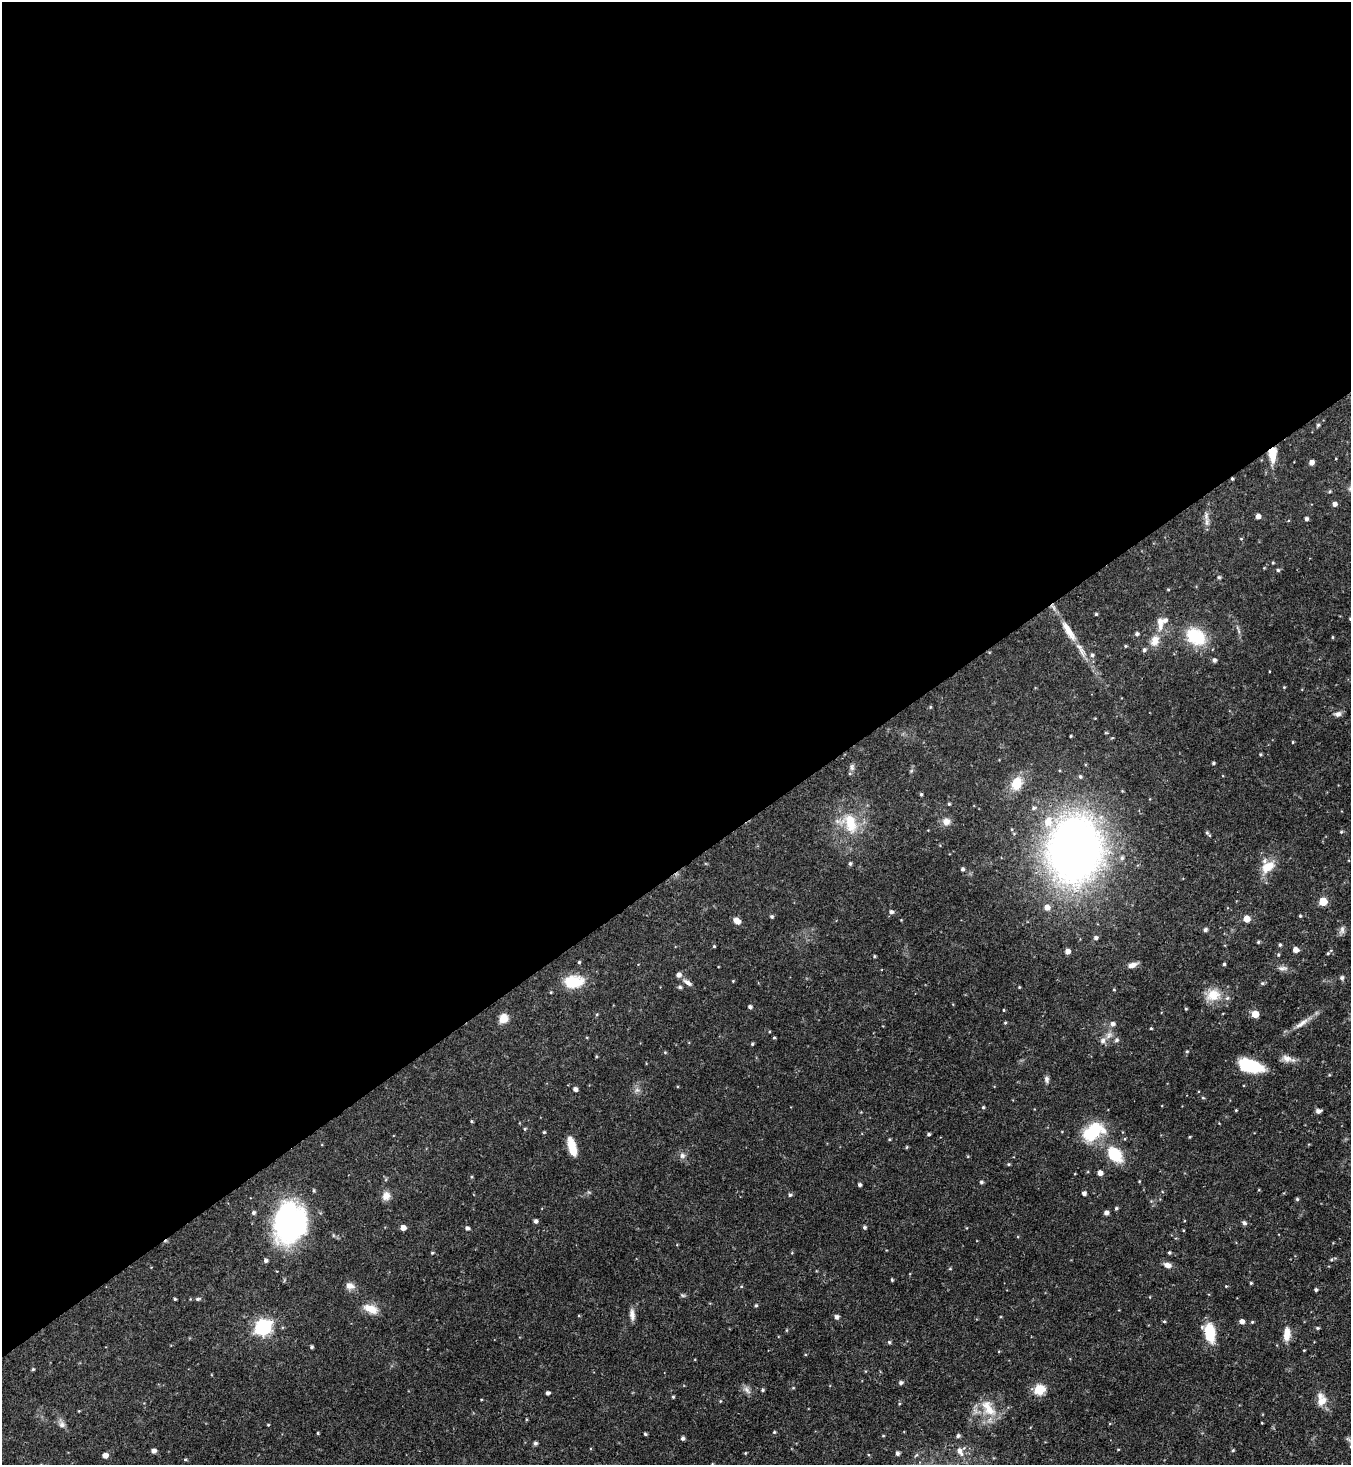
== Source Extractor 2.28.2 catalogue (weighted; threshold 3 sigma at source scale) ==
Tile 2 of 4 x 4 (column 2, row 1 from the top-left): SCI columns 1646-2994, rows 4393-5855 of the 5850 x 5857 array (HDU 1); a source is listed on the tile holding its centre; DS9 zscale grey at full resolution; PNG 1353 x 1467 px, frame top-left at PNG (2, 2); no overlay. Shown black and unused: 60% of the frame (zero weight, under 3 of 4 exposures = <1% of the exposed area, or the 3 px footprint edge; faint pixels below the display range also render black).
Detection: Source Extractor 2.28.2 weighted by HDU 2 'WHT'; one run over the whole footprint, this tile lists its part. Background 0.0622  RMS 0.0035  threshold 0.0157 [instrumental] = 3 sigma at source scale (4.5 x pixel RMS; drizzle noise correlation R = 1.50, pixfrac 1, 0.05/0.05 arcsec/px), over >= 5 px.
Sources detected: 200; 1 cosmic-ray / hot-pixel residue — not listed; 9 inside a brighter listed object's ellipse — not listed separately; the other 190 listed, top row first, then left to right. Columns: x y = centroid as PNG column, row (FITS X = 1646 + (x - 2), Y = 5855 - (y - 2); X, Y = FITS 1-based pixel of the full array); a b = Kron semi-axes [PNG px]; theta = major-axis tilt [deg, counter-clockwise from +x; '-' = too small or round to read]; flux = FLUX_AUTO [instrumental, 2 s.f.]
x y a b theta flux
1318 425 4 4 - 0.54
1272 454 16 9 88 5.9
1311 462 4 4 - 1.9
1330 491 5 4 - 0.47
1334 504 5 4 - 1.3
1206 516 14 4 -87 1.6
1258 516 4 4 - 1.7
1306 519 4 4 - 0.82
1241 539 5 3 - 0.27
1278 570 4 4 - 0.51
1219 577 5 4 - 0.49
1168 589 5 3 - 0.31
1096 614 4 4 - 0.46
1350 619 4 4 - 0.43
1160 622 20 8 -86 3.5
1068 631 35 9 -58 6.9
1137 634 5 4 - 0.8
1196 636 20 15 -38 16
1332 637 4 3 - 0.37
1155 641 16 11 66 3.9
1125 646 4 4 - 0.38
1092 655 5 5 - 0.71
1214 660 4 4 - 1
1284 687 4 4 - 0.31
930 707 5 4 - 0.35
1338 714 9 7 21 1.3
1106 733 5 3 - 0.28
1071 736 3 2 - 0.36
1293 742 4 3 - 0.29
1260 754 4 3 - 0.39
1213 763 3 3 - 0.5
852 767 10 6 83 1.1
1080 776 5 4 - 0.62
1016 783 17 12 65 7.2
921 794 4 3 - 0.49
949 804 4 4 - 0.45
1034 808 6 5 - 0.79
946 822 10 9 - 2.3
850 823 31 16 -76 12
1341 832 4 4 - 0.4
1207 833 7 4 -45 0.68
1074 850 51 41 83 270
1122 858 6 5 - 0.76
850 863 5 4 - 0.69
1268 867 17 10 35 5.6
962 869 4 4 - 0.72
1323 901 5 5 - 12
1047 907 6 6 - 2.4
891 912 5 5 - 1.1
1300 916 4 3 - 0.36
772 917 4 4 - 0.62
1247 919 5 5 - 4.6
737 921 8 6 -39 2.4
1205 930 5 5 - 0.77
1342 930 12 6 82 1.4
1096 938 5 4 - 0.96
1258 942 4 4 - 0.43
1280 945 4 3 - 0.52
714 946 4 3 - 0.34
1295 950 5 4 - 2.5
1067 951 5 4 - 2
1328 953 4 4 - 0.44
1278 955 4 4 - 0.41
874 956 4 3 - 0.41
579 962 4 4 - 0.42
1224 964 4 4 - 0.44
1132 965 10 5 16 2.1
1283 968 14 6 3 1.4
1342 978 5 4 - 0.93
733 981 3 3 - 0.25
574 982 24 14 4 9.4
687 982 12 5 -35 1.5
1262 983 6 4 21 0.56
680 987 5 4 - 0.58
1019 987 3 3 - 0.31
1114 990 4 3 - 0.3
1213 995 20 16 16 6.4
750 1007 4 4 - 0.9
1186 1009 4 4 - 0.34
1003 1010 4 2 - 0.28
597 1014 5 3 - 0.33
1255 1014 5 5 - 5.8
503 1018 9 9 - 3.8
1005 1023 4 4 - 0.38
1302 1023 22 6 35 3.1
1113 1024 6 6 - 1.2
1151 1028 3 3 - 0.34
1109 1035 11 6 74 1.8
774 1038 4 3 - 0.39
1117 1040 7 5 18 0.75
752 1044 4 4 - 0.4
1187 1051 4 4 - 0.41
665 1052 4 4 - 0.34
596 1056 5 3 - 0.32
1287 1058 16 9 -17 2.6
1251 1066 20 10 -15 22
1046 1079 9 6 -79 1.1
575 1089 5 4 - 1.3
637 1090 7 5 43 0.91
1203 1098 5 4 - 0.39
983 1107 4 4 - 0.36
1236 1110 4 3 - 0.32
1318 1111 6 4 6 1.3
471 1121 5 3 - 0.36
525 1129 4 4 - 0.41
544 1132 4 4 - 0.38
1093 1132 26 16 34 17
929 1134 4 3 - 0.59
1190 1137 4 3 - 0.32
889 1139 4 3 - 0.32
572 1146 21 8 -76 6.5
907 1147 5 3 - 0.35
1115 1155 18 12 -49 12
682 1156 8 7 - 1.3
1009 1164 5 4 - 0.42
1100 1173 5 5 - 2
471 1177 5 3 - 0.37
981 1182 5 4 - 0.61
859 1185 4 4 - 0.76
1084 1193 5 4 - 1.1
790 1195 5 4 - 0.63
386 1196 11 9 76 2.4
1297 1199 4 4 - 0.51
1116 1208 4 4 - 0.52
253 1213 5 5 - 0.75
1106 1213 5 4 - 1.3
535 1221 4 4 - 0.97
290 1223 43 33 77 65
1244 1223 6 5 - 0.88
864 1227 4 4 - 0.67
403 1228 5 4 - 2.3
467 1228 5 4 - 0.97
1169 1252 4 4 - 0.5
432 1253 4 4 - 0.36
1331 1260 5 3 - 0.42
266 1261 5 5 - 0.82
1167 1265 10 6 -16 1.8
950 1269 5 3 - 0.31
892 1280 3 3 - 0.38
1251 1283 3 3 - 0.39
350 1286 12 9 -13 2
741 1286 4 3 - 0.33
1226 1286 3 3 - 0.26
1316 1290 3 3 - 0.65
683 1295 7 4 -19 0.54
175 1299 3 3 - 0.43
198 1299 6 4 1 0.58
756 1305 5 4 - 0.48
371 1309 20 10 -22 4.4
632 1314 16 6 -84 1.9
836 1317 5 5 - 1.2
1164 1321 5 3 - 0.37
1242 1321 5 4 - 1.6
1252 1322 4 4 - 0.36
263 1327 7 6 - 97
1317 1328 5 4 - 0.44
786 1330 5 3 - 0.3
1210 1332 18 10 -77 12
1287 1334 17 7 85 4
889 1342 5 5 - 0.51
311 1347 3 3 - 0.59
33 1369 5 4 - 0.43
901 1383 5 4 - 0.83
793 1388 5 3 - 0.33
747 1390 13 6 -53 1.5
763 1390 4 3 - 0.49
1039 1390 6 5 - 23
548 1393 4 4 - 1
673 1397 3 3 - 0.41
1321 1401 14 10 53 3.5
988 1408 28 13 -55 7.6
79 1411 4 3 - 0.26
1262 1423 3 2 - 0.23
62 1424 9 9 - 1.4
268 1425 4 3 - 0.29
774 1432 4 4 - 0.4
318 1433 5 3 - 0.33
645 1434 4 3 - 0.51
883 1436 4 3 - 0.29
958 1436 5 4 - 0.81
683 1438 5 4 - 0.84
535 1443 4 4 - 0.81
1118 1449 4 3 - 0.26
1233 1450 4 4 - 0.39
154 1451 5 4 - 1.4
960 1451 12 7 -59 2.2
745 1453 4 3 - 0.31
897 1453 5 4 - 0.95
105 1455 5 4 - 2.4
185 1459 4 4 - 0.39
Overlapping masked pixels (flux is a lower limit): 1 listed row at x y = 1272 454
Isophote crosses this tile's border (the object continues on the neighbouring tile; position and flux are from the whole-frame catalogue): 1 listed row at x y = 1350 619